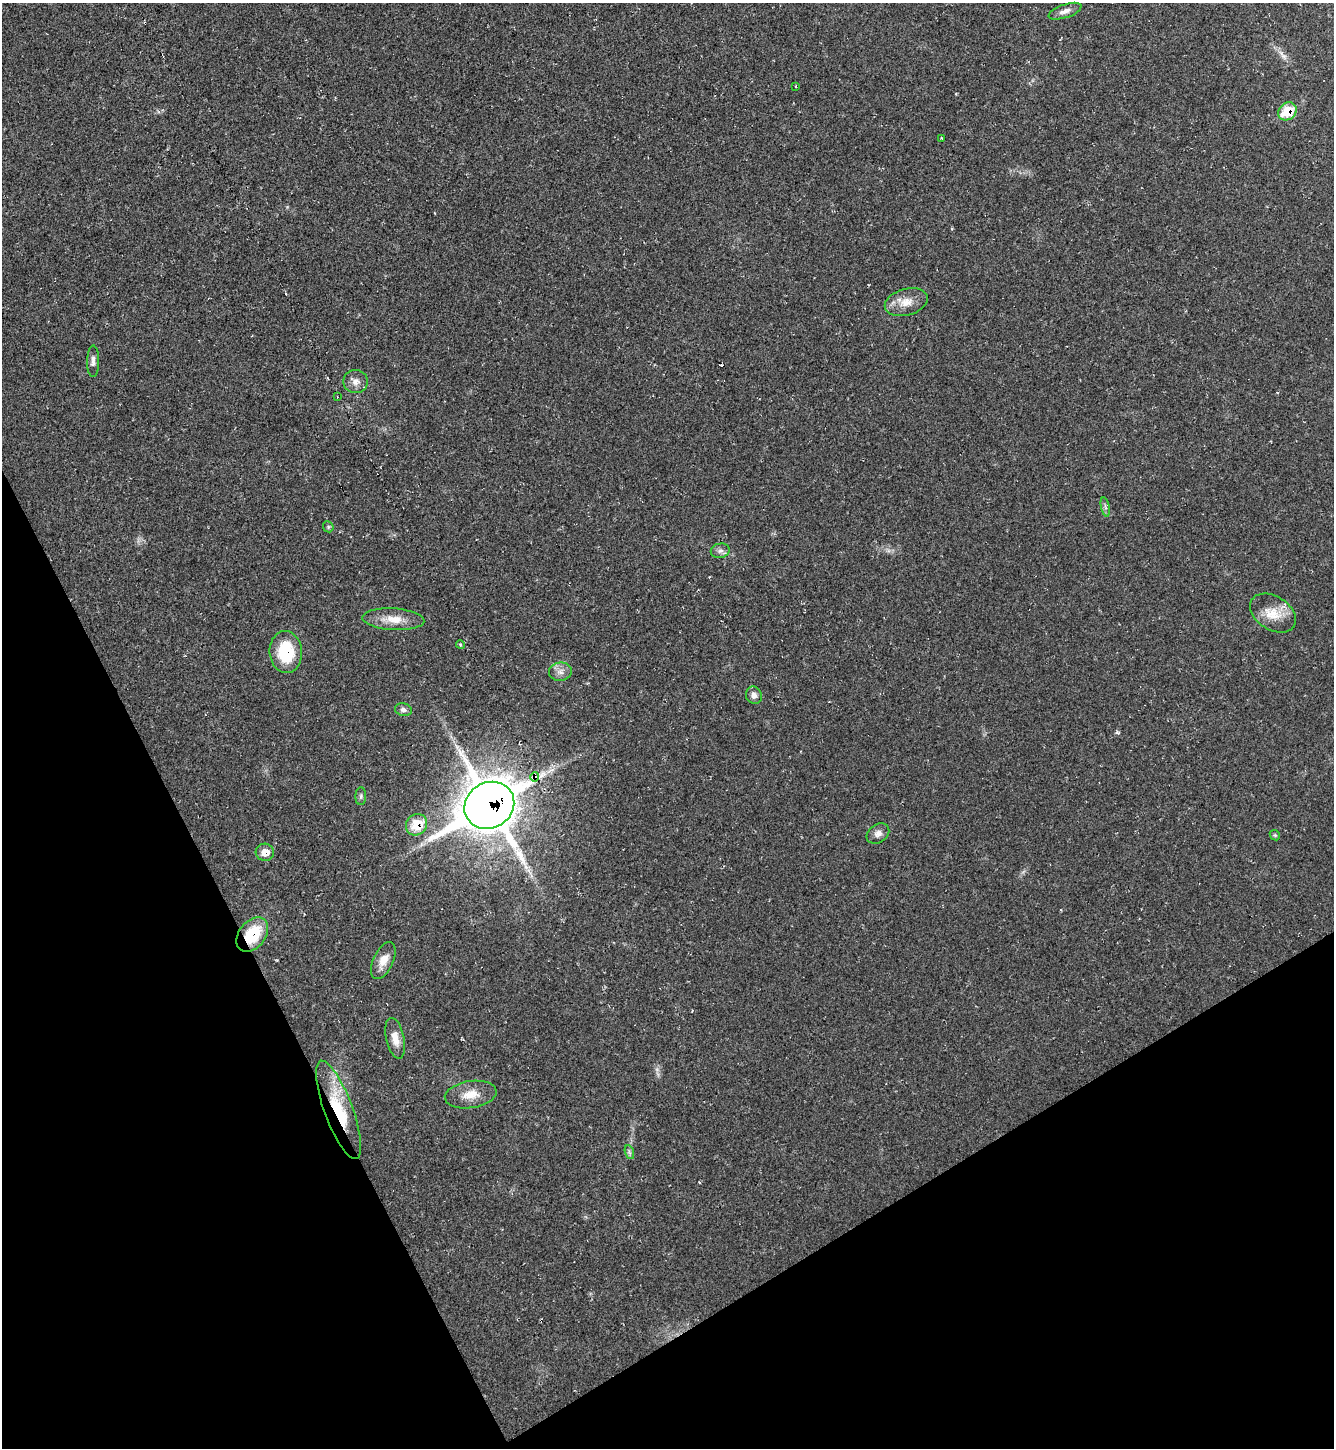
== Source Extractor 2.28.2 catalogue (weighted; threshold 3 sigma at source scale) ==
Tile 14 of 4 x 4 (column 2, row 4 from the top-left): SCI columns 1624-2955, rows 1-1446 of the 5774 x 5783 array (HDU 1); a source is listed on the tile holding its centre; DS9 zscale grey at full resolution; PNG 1336 x 1450 px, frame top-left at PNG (2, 3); each listed source drawn as its Kron ellipse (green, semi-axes under 4 px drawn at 4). Shown black and unused: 24% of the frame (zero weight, under 2 of 3 exposures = <1% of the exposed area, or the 3 px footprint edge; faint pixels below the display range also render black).
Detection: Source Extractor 2.28.2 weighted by HDU 2 'WHT'; one run over the whole footprint, this tile lists its part. Background 0.0196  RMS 0.0059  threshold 0.0267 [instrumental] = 3 sigma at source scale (4.5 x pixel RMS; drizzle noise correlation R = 1.50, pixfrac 1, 0.05/0.05 arcsec/px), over >= 5 px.
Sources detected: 31; all 31 listed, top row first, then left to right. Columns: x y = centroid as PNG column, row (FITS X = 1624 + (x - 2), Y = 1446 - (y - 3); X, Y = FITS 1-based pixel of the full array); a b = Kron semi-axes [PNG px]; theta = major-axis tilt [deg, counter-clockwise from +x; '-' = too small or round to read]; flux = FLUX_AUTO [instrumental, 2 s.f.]
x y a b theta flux
1065 11 17 6 18 3.7
796 86 3 2 - 0.42
1287 111 10 8 40 18
942 138 3 2 - 0.51
906 302 22 13 16 8.8
93 361 16 6 90 2.8
355 381 12 11 - 4.3
337 397 3 2 - 0.49
1105 507 10 3 -78 1.4
328 527 6 5 - 0.91
720 551 9 7 12 2.3
1273 613 25 16 -33 13
393 619 31 11 -3 10
460 644 4 3 - 0.73
286 652 21 16 -86 27
560 672 11 9 7 3.8
754 695 9 8 - 3
403 710 8 6 -15 2.1
535 777 5 3 - 54
361 796 9 5 87 1.4
489 805 26 22 32 2300
417 825 11 10 - 15
878 834 12 9 33 3.3
1275 835 5 4 - 0.8
265 852 9 8 - 6
252 935 19 13 52 25
383 961 20 10 65 7.3
395 1038 21 9 -77 6.6
471 1095 26 13 9 10
339 1110 52 14 -70 36
629 1152 7 4 -71 1.2
Overlapping masked pixels (flux is a lower limit): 6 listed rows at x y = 1287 111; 535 777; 489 805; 417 825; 252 935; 339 1110
Unlisted compact peaks at least as high as the median listed source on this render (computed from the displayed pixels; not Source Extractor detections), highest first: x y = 1117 732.